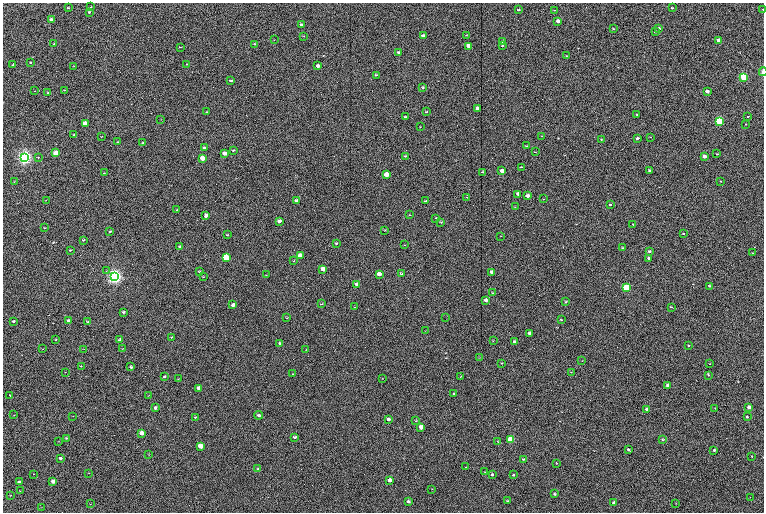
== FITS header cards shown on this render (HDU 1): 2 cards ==
NAXIS1  =                 1523
NAXIS2  =                 1020

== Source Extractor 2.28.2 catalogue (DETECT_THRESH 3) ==
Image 1523 x 1020 px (HDU 1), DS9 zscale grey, zoomed out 1/2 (1 PNG px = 2 x 2 image px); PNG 766 x 514 px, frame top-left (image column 2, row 1019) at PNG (3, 3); each listed source drawn as its Kron ellipse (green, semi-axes under 4 px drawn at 4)
Background 178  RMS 22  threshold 66.8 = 3 sigma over >= 5 px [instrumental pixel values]
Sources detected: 282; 63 cannot appear on this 1/2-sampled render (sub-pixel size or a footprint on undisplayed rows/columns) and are neither listed nor drawn; the other 219 listed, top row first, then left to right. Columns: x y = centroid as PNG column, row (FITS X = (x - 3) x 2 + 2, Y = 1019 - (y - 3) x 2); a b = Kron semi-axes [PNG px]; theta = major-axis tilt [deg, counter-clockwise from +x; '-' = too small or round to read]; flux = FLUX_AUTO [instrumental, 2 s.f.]
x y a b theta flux
91 7 2 2 - 2.1e+03
68 8 3 2 - 5.0e+03
672 8 2 2 - 5.0e+03
763 9 2 2 - 1.7e+03
518 10 3 2 - 6.7e+03
554 10 3 2 - 2.9e+03
89 12 3 2 - 6.1e+03
51 19 3 2 - 1.4e+04
558 21 3 2 - 3.1e+04
301 24 3 2 - 8.2e+03
659 28 3 2 - 9.7e+03
613 29 3 2 - 4.0e+03
655 32 3 2 - 1.3e+04
466 35 2 2 - 1.9e+03
304 36 3 2 - 3.0e+03
423 36 3 3 - 1.8e+04
274 40 3 2 - 1.5e+03
719 41 3 2 - 6.6e+04
503 42 4 3 - 4.6e+03
54 44 3 2 - 4.7e+03
255 44 3 2 - 3.1e+03
468 46 3 3 - 3.9e+04
502 46 3 2 - 2.7e+03
180 47 3 2 - 2.8e+03
399 52 3 2 - 1.0e+04
566 56 3 2 - 2.3e+03
31 63 2 2 - 5.4e+03
187 64 3 2 - 3.7e+03
13 65 2 2 - 5.8e+03
74 66 3 2 - 2.0e+03
318 66 3 3 - 2.0e+04
763 72 4 2 - 2.1e+04
376 75 4 3 - 5.8e+03
743 77 3 3 - 5.0e+05
231 81 4 2 - 6.5e+03
423 88 3 2 - 4.6e+03
64 90 3 2 - 2.3e+03
35 91 2 1 - 1.3e+03
48 92 2 2 - 3.4e+03
707 92 3 2 - 2.7e+04
477 108 3 3 - 2.0e+04
206 112 2 1 - 1.5e+03
426 112 3 2 - 3.7e+03
637 115 3 2 - 3.7e+03
748 116 2 2 - 3.4e+03
405 117 3 2 - 5.4e+03
161 119 2 2 - 1.5e+03
719 121 4 3 - 6.6e+05
85 124 3 3 - 7.3e+04
746 124 2 1 - 1.8e+03
420 127 3 2 - 2.0e+03
74 135 3 2 - 5.6e+03
542 136 2 1 - 1.2e+03
101 137 3 2 - 1.9e+03
651 137 2 2 - 1.6e+03
637 138 4 3 - 8.0e+03
601 139 3 2 - 2.6e+03
118 142 3 2 - 4.6e+03
143 143 3 2 - 5.2e+03
526 146 3 2 - 2.2e+03
204 148 3 2 - 8.9e+03
233 150 3 2 - 4.0e+03
535 152 4 2 - 2.4e+03
56 153 3 3 - 1.2e+05
225 154 3 3 - 3.4e+04
717 154 3 2 - 5.3e+03
405 156 3 2 - 5.2e+03
704 156 3 3 - 3.9e+04
38 157 3 2 - 2.5e+03
24 158 4 3 - 2.5e+06
203 158 3 3 - 6.9e+04
521 167 3 2 - 2.0e+03
502 171 3 3 - 3.2e+04
650 171 3 2 - 1.6e+04
483 172 3 2 - 4.0e+03
104 173 3 2 - 2.3e+03
386 175 3 3 - 7.2e+04
721 181 3 2 - 3.2e+03
14 182 2 1 - 1.4e+03
518 194 3 3 - 1.5e+04
528 196 3 3 - 1.8e+04
467 197 3 2 - 3.0e+03
543 199 3 2 - 1.9e+03
46 200 2 2 - 1.4e+03
297 201 4 3 - 1.4e+04
425 201 3 2 - 2.6e+03
610 205 3 2 - 6.0e+03
515 207 3 2 - 1.5e+03
177 210 3 2 - 3.2e+03
409 215 3 2 - 2.4e+03
206 216 4 3 - 1.6e+04
436 218 3 2 - 2.6e+03
279 221 3 3 - 2.2e+04
441 222 4 2 - 3.6e+03
633 224 3 2 - 3.0e+03
44 228 2 2 - 2.6e+03
384 230 3 2 - 2.2e+03
110 232 3 2 - 3.6e+03
683 234 2 2 - 4.3e+03
227 235 3 2 - 2.9e+03
501 236 3 2 - 2.1e+03
83 240 2 2 - 6.3e+03
336 243 3 2 - 5.8e+03
405 245 3 2 - 1.8e+03
180 246 3 2 - 5.7e+03
623 248 4 2 - 6.2e+03
70 250 2 2 - 3.3e+03
649 252 3 2 - 7.0e+03
752 253 2 2 - 2.0e+03
300 256 4 3 - 9.9e+04
226 258 4 3 - 3.8e+05
649 259 3 2 - 1.5e+04
294 261 4 2 - 2.5e+03
323 269 3 3 - 4.1e+04
106 271 2 2 - 2.4e+03
199 272 3 2 - 4.9e+03
491 272 3 3 - 1.2e+04
379 274 3 3 - 3.7e+04
401 274 4 2 - 3.9e+03
266 275 3 2 - 1.8e+03
114 277 4 4 - 2.7e+06
203 277 3 2 - 2.1e+03
357 284 3 3 - 1.7e+04
709 286 3 2 - 5.4e+03
626 287 3 3 - 2.9e+05
493 293 4 2 - 4.3e+03
486 300 3 3 - 1.2e+04
566 302 2 2 - 4.2e+03
321 304 3 2 - 3.0e+03
233 305 3 3 - 1.8e+04
355 307 3 2 - 2.2e+03
671 307 3 2 - 5.1e+03
124 312 3 2 - 8.4e+03
287 318 3 2 - 2.7e+03
446 318 3 1 - 3.8e+03
561 320 3 2 - 2.9e+03
14 321 3 2 - 1.1e+04
68 321 3 3 - 1.7e+04
88 322 3 2 - 6.1e+03
425 331 3 2 - 1.7e+03
529 333 3 3 - 1.1e+04
171 337 3 2 - 2.2e+03
56 340 3 2 - 2.4e+03
119 340 3 2 - 7.7e+03
493 341 3 2 - 2.2e+03
514 341 3 2 - 8.9e+03
280 343 3 3 - 1.0e+04
688 345 2 2 - 3.7e+03
123 348 2 1 - 1.2e+03
43 349 3 1 - 1.2e+03
83 349 2 1 - 1.2e+03
306 349 2 2 - 1.6e+03
480 357 3 2 - 2.0e+03
582 361 2 2 - 1.7e+03
502 363 3 2 - 3.2e+03
710 364 3 2 - 2.4e+03
81 366 3 2 - 2.6e+03
131 367 2 2 - 6.2e+03
65 372 3 2 - 1.4e+03
571 372 2 1 - 1.4e+03
293 374 4 2 - 2.9e+03
708 375 3 3 - 3.9e+03
164 377 3 2 - 6.7e+03
460 377 2 1 - 1.6e+03
382 378 2 2 - 1.7e+03
178 379 3 2 - 1.5e+03
668 385 3 3 - 3.2e+04
198 388 3 3 - 2.1e+04
454 394 3 2 - 5.4e+03
10 395 2 2 - 3.2e+03
149 395 2 2 - 1.3e+03
749 407 3 2 - 2.7e+04
155 408 3 2 - 1.3e+04
715 408 2 2 - 1.8e+03
647 409 3 3 - 1.6e+04
14 415 2 2 - 1.5e+03
258 415 4 3 - 6.9e+03
73 416 2 2 - 1.6e+03
195 417 3 2 - 3.6e+03
747 417 2 2 - 5.0e+03
388 419 3 3 - 1.5e+04
416 421 4 2 - 3.9e+03
421 427 3 3 - 4.2e+04
142 433 3 3 - 5.5e+04
295 437 3 3 - 8.4e+03
66 438 3 2 - 3.2e+03
511 439 3 3 - 2.9e+05
663 440 3 3 - 4.2e+03
59 441 3 2 - 1.8e+03
498 441 4 2 - 3.6e+03
200 446 3 3 - 9.0e+04
629 450 4 2 - 9.7e+03
714 450 2 2 - 1.1e+04
149 455 2 1 - 1.4e+03
752 457 2 2 - 2.7e+03
61 458 3 2 - 1.8e+04
523 459 4 3 - 5.4e+03
556 463 3 2 - 2.7e+03
466 467 3 1 - 1.5e+03
258 468 3 2 - 3.5e+03
485 472 3 1 - 1.8e+03
89 473 2 1 - 1.2e+03
34 474 2 2 - 2.1e+03
492 475 3 3 - 7.5e+03
513 475 3 2 - 3.7e+03
390 480 3 3 - 3.0e+04
19 482 3 2 - 1.2e+04
53 482 3 3 - 5.6e+04
432 489 3 2 - 1.5e+03
20 491 2 2 - 1.4e+03
555 494 3 2 - 7.1e+03
11 495 2 2 - 1.8e+03
750 497 2 2 - 1.1e+03
507 501 3 2 - 4.1e+03
408 502 3 3 - 1.5e+04
614 503 3 2 - 1.3e+04
676 503 3 2 - 1.9e+03
90 504 3 2 - 1.8e+03
42 507 3 2 - 1.5e+03
At the frame edge (FLAGS 8, measured only in part): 2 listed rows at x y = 763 9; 763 72
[63 sub-pixel or undisplayed-footprint detections neither listed nor drawn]

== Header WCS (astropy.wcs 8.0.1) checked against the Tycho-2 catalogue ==
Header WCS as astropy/WCSLIB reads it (CRVAL/CRPIX/CD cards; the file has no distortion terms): RA---TAN/DEC--TAN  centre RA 05:23:31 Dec -01:10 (80.88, -1.17 deg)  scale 1.14 arcsec/px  FOV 29.0' x 19.4'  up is +90 deg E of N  parity flipped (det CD > 0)
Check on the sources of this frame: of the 60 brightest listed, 8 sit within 3.4 arcsec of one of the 13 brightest Tycho-2 stars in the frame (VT <= 11.82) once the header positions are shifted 0.55 arcsec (0.05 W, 0.55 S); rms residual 1.26 arcsec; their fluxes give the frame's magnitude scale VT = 24.39 - 2.5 log10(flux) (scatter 0.33 mag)
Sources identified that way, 7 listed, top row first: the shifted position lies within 3.4 arcsec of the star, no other Tycho-2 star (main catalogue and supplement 1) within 6.8 arcsec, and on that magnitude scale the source's flux lands within +1.5 / -3 mag of the star's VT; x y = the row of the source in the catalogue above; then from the Tycho-2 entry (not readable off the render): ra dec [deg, ICRS J2000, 3 dp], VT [Tycho-2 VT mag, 2 dp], TYC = Tycho-2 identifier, HIP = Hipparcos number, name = IAU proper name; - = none
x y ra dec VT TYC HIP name
743 77 80.993 -1.402 10.12 4753-1097-1 - -
24 158 80.943 -0.946 8.91 4753-387-1 - -
226 258 80.879 -1.073 10.48 4753-1534-1 - -
114 277 80.867 -1.002 7.84 4753-1205-1 25199 -
626 287 80.860 -1.327 11.24 4753-1591-1 - -
511 439 80.764 -1.254 10.69 4753-1358-1 - -
200 446 80.760 -1.057 11.82 4753-1463-1 - -